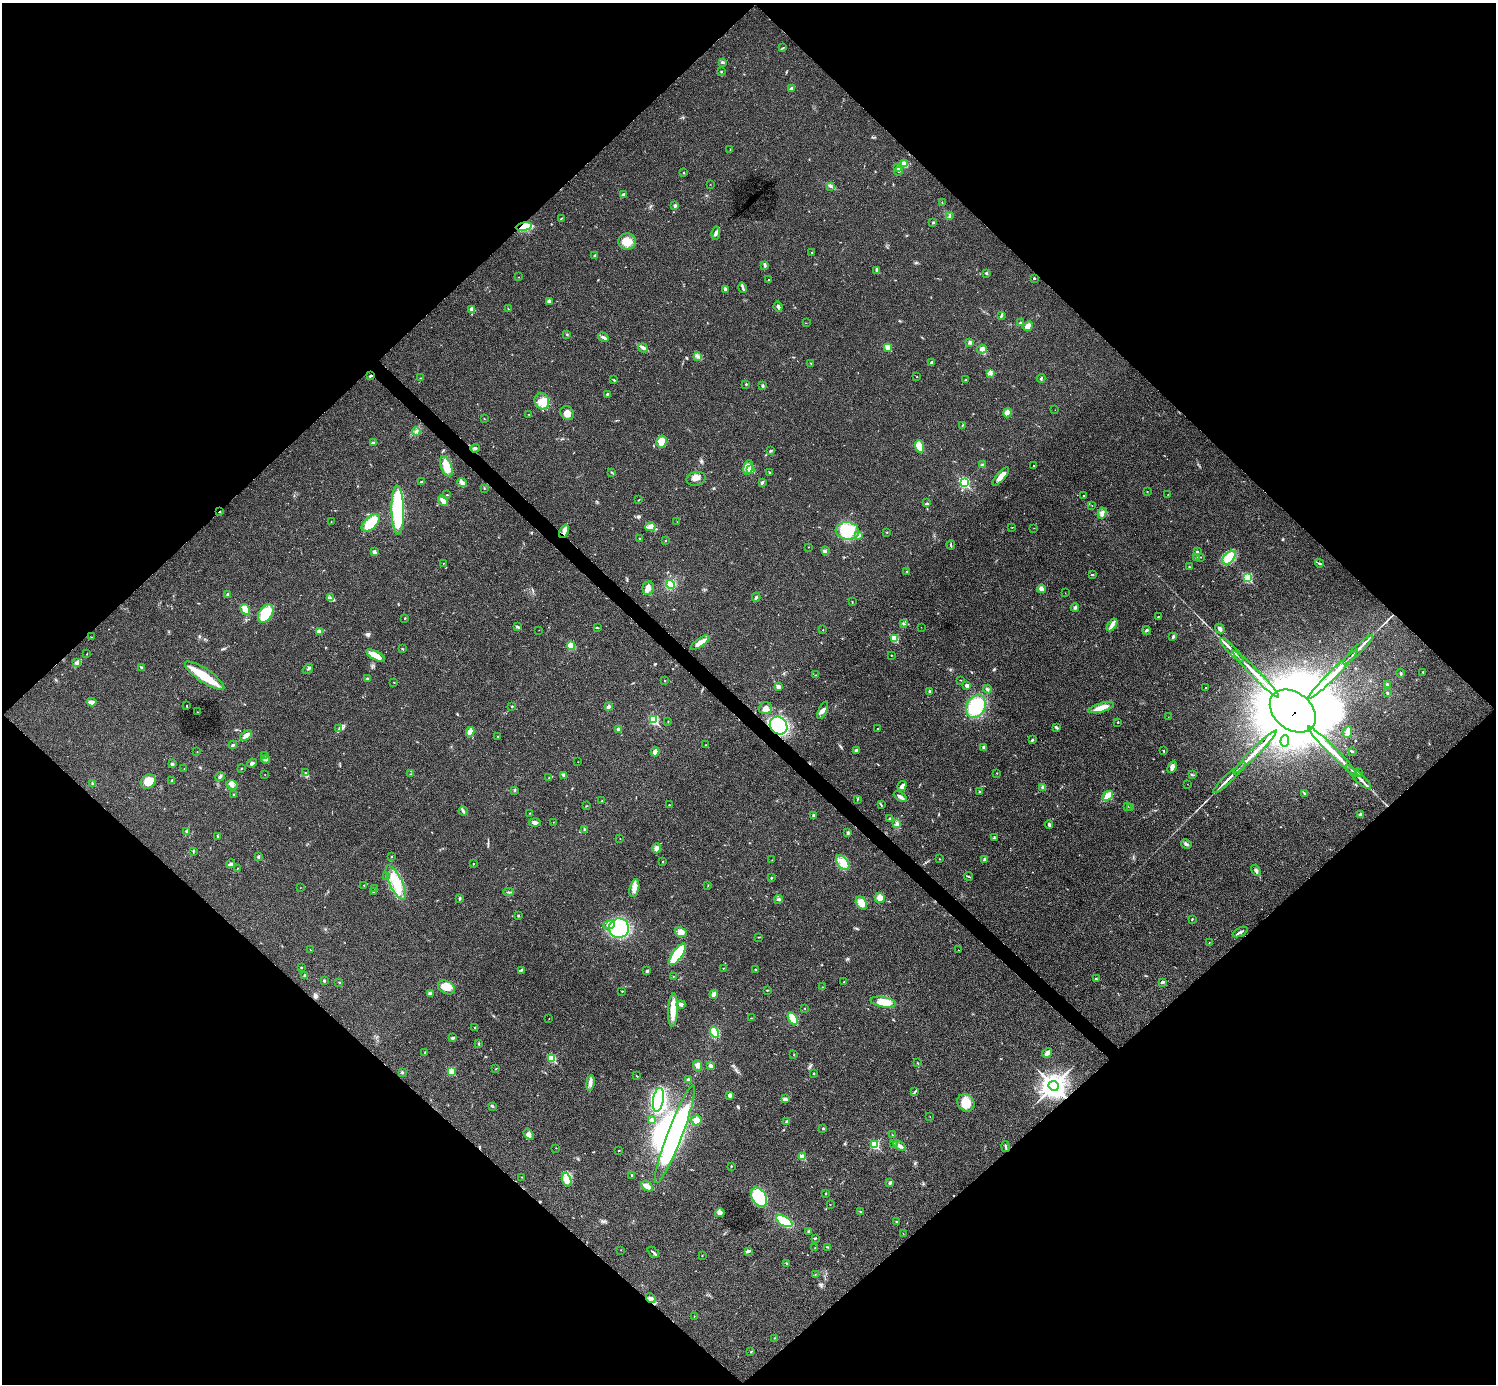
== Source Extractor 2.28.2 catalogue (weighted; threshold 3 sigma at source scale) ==
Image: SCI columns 7-5982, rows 301-5826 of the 5985 x 5985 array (HDU 1 of 3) = the unmasked area's bounding box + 8 px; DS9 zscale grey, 4 x 4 block average (1 PNG px = mean of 4 x 4 image px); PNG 1498 x 1386 px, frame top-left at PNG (2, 3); each listed source drawn as its Kron ellipse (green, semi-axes under 4 px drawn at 4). Shown black and unused: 51% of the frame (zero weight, under 3 of 4 exposures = <1% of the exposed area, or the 3 px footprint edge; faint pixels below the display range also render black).
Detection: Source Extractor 2.28.2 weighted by HDU 2 'WHT'. Background 0.0198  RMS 0.004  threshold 0.018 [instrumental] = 3 sigma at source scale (4.5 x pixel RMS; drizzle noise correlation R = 1.50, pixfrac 1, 0.05/0.05 arcsec/px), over >= 5 px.
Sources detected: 433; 9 inside a brighter object's white glare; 4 cosmic-ray / hot-pixel residue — neither listed nor drawn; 2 coinciding with a brighter row at this scale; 21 inside a brighter listed object's ellipse — not listed separately; the other 397 listed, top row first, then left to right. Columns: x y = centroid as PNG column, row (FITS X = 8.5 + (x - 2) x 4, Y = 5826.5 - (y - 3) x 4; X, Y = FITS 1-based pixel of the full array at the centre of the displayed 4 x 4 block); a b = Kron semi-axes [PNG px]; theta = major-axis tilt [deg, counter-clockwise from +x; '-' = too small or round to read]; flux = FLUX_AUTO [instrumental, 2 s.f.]
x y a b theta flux
782 48 3 2 - 1.9
722 62 3 2 - 2.6
721 71 2 2 - 1.3
792 88 3 2 - 4.2
730 150 2 2 - 0.71
904 164 4 3 - 15
898 168 4 2 - 3
899 171 5 2 - 4.3
684 173 2 2 - 1.9
710 184 2 2 - 0.69
830 186 2 2 - 1.4
623 194 3 2 - 2.5
942 202 2 2 - 0.92
675 206 3 2 - 5.2
950 215 2 2 - 1.8
561 218 2 2 - 0.88
933 222 2 2 - 2
524 227 8 3 9 100
716 233 7 3 82 5.7
627 241 9 8 - 32
812 252 2 2 - 1.3
595 256 4 2 - 2.5
765 265 4 2 - 4.2
877 270 4 3 - 3.8
986 273 2 2 - 2.2
519 277 2 2 - 0.57
1034 278 2 2 - 4.9
769 280 2 2 - 0.98
743 288 5 3 - 5.1
725 289 4 3 - 4.6
549 301 4 3 - 7.8
778 307 5 3 - 5.4
472 309 4 4 - 8.3
508 309 2 2 - 0.8
1001 315 3 2 - 3
806 323 2 2 - 0.66
1020 323 4 2 - 4.8
1028 326 5 3 - 19
567 334 2 2 - 1.5
603 337 6 3 -31 5.4
970 342 4 3 - 4.7
888 347 2 2 - 60
643 348 5 3 - 5.5
982 349 5 4 - 6.7
698 356 2 2 - 1.4
811 363 2 2 - 0.98
932 363 3 2 - 1.2
990 373 4 3 - 4.3
371 375 3 2 - 2.6
917 377 2 2 - 1.1
420 378 2 2 - 0.87
1041 378 4 2 - 3.2
614 380 2 2 - 1.5
965 380 2 2 - 1.3
746 384 2 2 - 1.7
763 386 3 2 - 3.7
607 394 2 2 - 2.3
542 401 8 7 - 23
1055 410 2 2 - 0.42
567 413 7 6 - 16
1007 413 4 3 - 22
529 414 2 2 - 1
484 418 2 2 - 1.2
962 426 3 2 - 1.8
416 431 4 2 - 3.5
661 441 6 5 - 25
373 443 3 2 - 2.8
919 446 6 4 -72 49
475 448 4 2 - 3.5
771 450 3 2 - 2
983 465 3 2 - 5.5
446 466 11 5 -69 38
1033 466 2 2 - 1.1
748 467 7 4 76 17
751 469 2 2 - 30
611 472 2 2 - 1.6
769 473 2 2 - 1.1
1001 477 11 3 49 20
696 479 9 7 13 14
421 481 2 2 - 1.8
964 482 3 2 - 260
462 483 5 3 - 6.3
762 483 3 2 - 4
484 488 2 2 - 0.87
1147 491 2 2 - 0.59
447 495 2 2 - 1.3
1168 495 2 2 - 0.49
1084 496 2 2 - 1
639 500 2 2 - 0.9
443 501 5 4 - 11
927 503 2 2 - 2
1092 506 2 2 - 0.61
398 510 24 6 -89 250
220 512 2 2 - 1.1
1102 513 6 3 80 6.9
331 522 2 2 - 0.64
677 522 2 2 - 0.49
371 523 11 6 43 73
650 527 5 3 - 6.4
1012 527 2 2 - 0.71
1034 528 2 2 - 0.59
564 531 7 3 67 9.4
847 531 12 8 -6 55
887 532 2 2 - 0.98
859 536 3 2 - 2.9
640 539 2 2 - 5.4
665 540 2 2 - 1.4
951 545 4 2 - 3
808 547 2 2 - 0.65
826 551 3 2 - 1.2
374 552 3 2 - 6.6
1198 552 2 2 - 1.2
1196 557 2 2 - 1.5
1201 557 2 2 - 0.82
1229 558 8 5 47 55
443 563 2 2 - 0.64
1319 563 4 2 - 2.6
1189 567 2 2 - 1.4
907 571 2 2 - 1.3
1092 575 4 2 - 1.6
1247 578 2 2 - 190
671 584 4 4 - 30
648 588 6 5 - 13
1041 589 4 3 - 13
1065 593 2 2 - 0.5
228 594 3 2 - 2.5
756 597 4 2 - 3.4
330 598 2 2 - 0.97
852 602 2 2 - 0.97
1075 607 4 3 - 4.2
245 609 5 3 - 22
266 614 10 6 57 69
1158 616 2 2 - 0.82
405 618 2 2 - 1.6
903 623 3 2 - 1.2
1112 625 7 4 57 8.9
518 627 4 2 - 5.2
921 627 2 2 - 0.45
597 628 2 2 - 1
1220 629 5 3 - 5.7
539 630 2 2 - 0.55
823 630 2 2 - 1.2
1147 630 4 2 - 4
319 631 4 2 - 9.9
91 637 2 2 - 0.69
1173 637 3 2 - 2.9
894 639 2 2 - 110
700 643 11 3 35 23
571 646 4 4 - 23
402 649 2 2 - 1.4
1358 649 21 2 45 14
1232 650 16 2 -45 10
86 654 2 2 - 0.64
376 655 10 4 -30 27
891 655 2 2 - 1.3
77 663 3 3 - 4
142 668 4 2 - 2.8
308 669 6 2 41 3.9
1423 672 2 2 - 1.6
1400 673 4 2 - 1.7
1256 674 33 2 -45 43
1333 674 35 2 45 50
816 675 2 2 - 0.63
205 676 23 7 -34 63
368 679 3 2 - 5.5
961 680 2 2 - 0.71
664 681 2 2 - 0.9
394 682 2 2 - 1.1
1387 684 2 2 - 3.3
967 686 4 3 - 6.2
779 687 4 3 - 4.5
1205 688 2 2 - 1.5
987 689 4 2 - 2.4
930 692 3 2 - 4.6
1387 693 4 2 - 2.7
91 702 5 3 - 12
187 706 2 2 - 1.7
512 706 2 2 - 1.7
608 707 4 3 - 5.7
976 707 12 9 64 120
765 708 7 5 17 11
1101 708 13 4 16 27
823 710 9 3 66 8.5
1293 711 25 18 -39 31000
197 712 2 2 - 1.1
1168 717 2 2 - 0.5
654 720 2 2 - 190
668 721 2 2 - 0.85
1118 722 2 2 - 1.5
779 726 9 8 - 270
1056 727 3 2 - 3.8
878 728 2 2 - 0.89
339 729 2 2 - 0.98
619 729 2 2 - 15
470 732 5 2 - 31
1348 732 6 3 69 19
246 735 7 3 38 11
498 736 2 2 - 0.92
1032 740 3 2 - 2.8
1285 741 6 2 88 5
233 745 4 2 - 4
705 745 2 2 - 0.55
984 747 2 2 - 13
856 750 3 3 - 3.3
1163 751 4 2 - 1.5
1352 751 3 2 - 2.1
197 752 2 2 - 0.63
655 752 4 3 - 12
1255 752 30 2 45 42
1333 752 35 2 -45 48
264 755 2 2 - 0.85
266 759 4 4 - 5.6
578 762 2 2 - 0.55
252 763 5 3 - 5.2
172 764 3 3 - 4.8
1172 767 6 4 63 8.8
241 768 2 2 - 1.3
184 769 2 2 - 0.51
1359 772 2 2 - 1.9
306 773 3 2 - 1.5
996 773 2 2 - 0.9
410 774 2 2 - 0.92
265 775 2 2 - 0.66
564 775 4 3 - 5.9
1192 775 3 2 - 2.5
220 777 5 2 - 4.9
1359 777 17 2 -44 12
549 778 2 2 - 1.3
1229 778 22 2 44 14
172 780 3 2 - 1.8
148 782 8 6 38 27
92 783 3 2 - 3.4
1187 784 2 2 - 0.4
232 785 6 5 - 9.5
902 786 5 3 - 7.5
1043 787 3 2 - 6.1
514 790 3 2 - 2.5
980 792 3 2 - 1.7
234 794 2 2 - 1.3
1304 794 3 2 - 3.2
1107 796 6 4 43 22
900 797 7 2 -34 9.4
857 799 3 2 - 1.1
602 801 2 2 - 0.83
669 805 2 2 - 1.3
881 805 4 2 - 2
586 806 2 2 - 0.95
1128 806 2 2 - 0.73
1131 808 3 2 - 1.6
463 811 4 2 - 4
530 813 2 2 - 0.94
813 815 3 2 - 2.8
1361 815 3 3 - 5.2
890 818 3 2 - 1.4
535 822 6 3 -3 7.7
553 822 2 2 - 0.52
896 823 3 2 - 1.6
1049 824 4 3 - 3.2
584 830 3 2 - 3.6
186 831 4 2 - 3.1
848 833 2 2 - 1.8
218 836 2 2 - 1.8
620 838 2 2 - 0.65
994 838 2 2 - 1.6
1186 844 5 2 - 4
657 848 5 3 - 6.5
193 852 3 2 - 1.7
258 856 3 3 - 2.8
392 856 2 2 - 1.1
939 859 2 2 - 1.1
985 859 4 3 - 3.9
772 860 2 2 - 0.58
663 861 2 2 - 1.1
843 862 8 5 -53 29
231 864 4 3 - 8.3
473 864 2 2 - 1.1
238 868 2 2 - 0.62
1256 870 6 3 -57 5.4
968 876 5 2 - 2.5
387 877 2 2 - 2.3
771 878 3 2 - 1.6
396 883 19 6 -63 46
364 885 2 2 - 1.5
708 886 2 2 - 1.1
300 888 2 2 - 0.4
375 888 2 2 - 2
634 888 9 4 76 15
373 891 2 2 - 1.2
509 892 5 2 - 2.9
880 898 5 5 - 12
460 899 3 2 - 2.8
779 899 4 2 - 4
861 903 7 5 -56 22
518 916 2 2 - 2.2
1192 919 2 2 - 1.7
609 924 6 4 20 9.4
619 928 10 10 - 120
681 932 6 4 -24 18
1240 932 8 2 27 5.2
759 937 2 2 - 1.2
1209 943 2 2 - 0.89
310 950 2 2 - 0.6
958 950 2 2 - 0.5
678 954 13 5 55 110
302 967 2 2 - 1.4
723 968 2 2 - 1
755 969 2 2 - 2
521 971 3 2 - 2.5
646 971 4 2 - 2.6
305 975 2 2 - 3.4
673 976 2 2 - 0.86
1096 979 4 2 - 2.3
324 981 2 2 - 3.7
339 982 2 2 - 1.2
844 982 2 2 - 0.91
1162 982 3 2 - 5.1
446 987 9 6 -28 29
823 987 2 2 - 0.63
767 990 2 2 - 1.2
622 991 2 2 - 1.2
430 993 4 3 - 4.2
714 994 4 3 - 7.3
883 1002 13 5 -10 35
681 1004 4 3 - 7.4
805 1008 2 2 - 1
673 1010 17 5 87 33
751 1018 2 2 - 0.78
793 1018 7 3 -57 49
549 1019 2 2 - 0.63
475 1027 3 2 - 1.3
715 1032 5 3 - 49
452 1038 3 2 - 4.4
479 1044 3 2 - 2
425 1053 2 2 - 1.5
1047 1053 5 4 - 7.2
794 1055 2 2 - 0.9
552 1058 2 2 - 120
917 1063 2 2 - 1.4
698 1066 5 3 - 7.5
711 1066 3 3 - 7.7
496 1069 2 2 - 0.99
451 1071 2 2 - 85
402 1072 2 2 - 2.4
814 1073 3 2 - 1.2
637 1076 2 2 - 0.99
688 1080 3 2 - 2.6
590 1083 7 3 80 8.6
1053 1086 5 4 - 2100
915 1092 2 2 - 1.3
730 1095 3 2 - 8.8
785 1099 3 2 - 9.5
658 1100 12 5 81 570
966 1103 9 8 - 41
492 1106 4 2 - 2.6
930 1116 2 2 - 0.68
651 1120 2 2 - 14
696 1120 5 5 - 14
787 1121 3 2 - 2.1
823 1128 2 2 - 2.3
529 1134 6 4 -54 7.6
675 1134 52 7 69 380
893 1135 2 2 - 0.61
875 1144 2 2 - 170
894 1144 2 2 - 1.3
900 1146 7 3 -33 7.9
1005 1147 5 2 - 3
556 1148 2 2 - 0.7
619 1151 3 2 - 1.4
802 1157 2 2 - 56
731 1166 2 2 - 1.7
632 1175 3 2 - 2
522 1177 2 2 - 0.84
567 1180 7 4 -70 21
890 1183 4 2 - 3
647 1186 6 3 -31 14
825 1194 2 2 - 1.1
759 1197 10 7 -59 110
830 1204 2 2 - 1.1
860 1212 3 2 - 1.6
720 1213 5 4 - 9.1
784 1221 9 5 -30 110
897 1222 2 2 - 2.1
808 1231 3 2 - 1.5
903 1234 2 2 - 0.5
815 1238 3 2 - 2
828 1247 4 2 - 1.8
815 1248 2 2 - 0.85
621 1250 2 2 - 0.62
748 1251 3 3 - 3.5
653 1252 6 2 -42 3.7
702 1256 2 2 - 0.67
786 1263 2 2 - 3.1
815 1275 3 2 - 1.1
651 1298 5 2 - 2.9
694 1316 2 2 - 0.67
775 1338 2 2 - 0.77
751 1351 2 2 - 1.5
Overlapping masked pixels (flux is a lower limit): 6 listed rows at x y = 524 227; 371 375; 220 512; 1293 711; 779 726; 1053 1086
Diffuse or blended objects may show on this block-average render without a row.